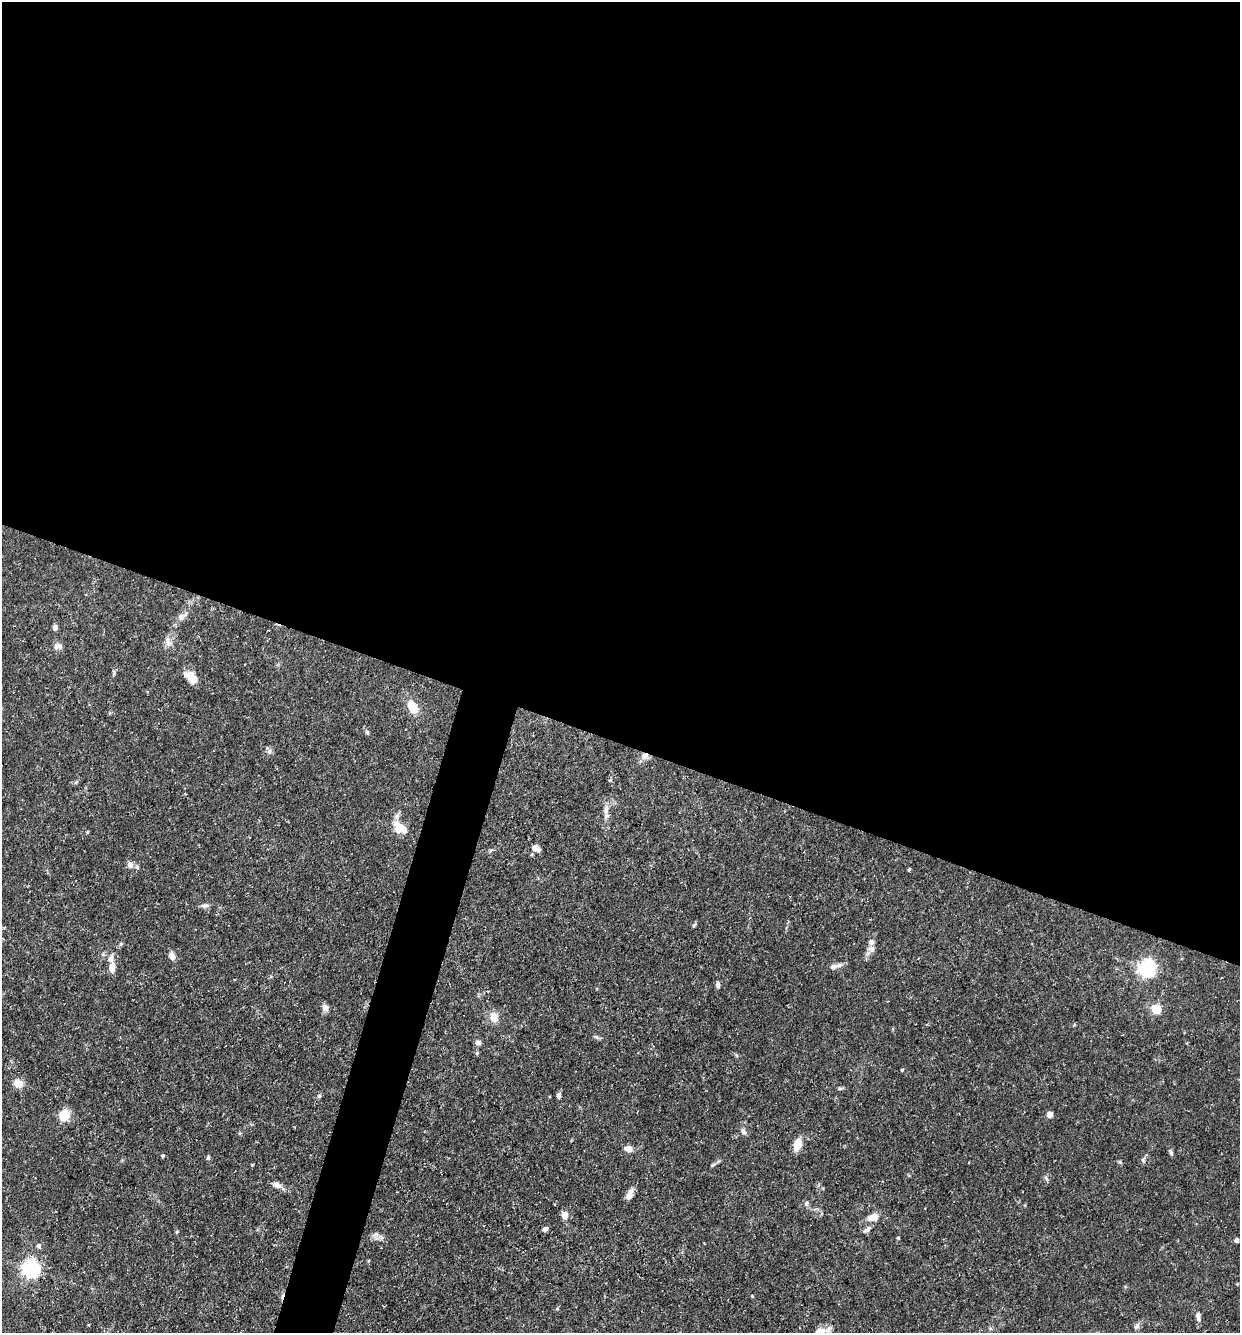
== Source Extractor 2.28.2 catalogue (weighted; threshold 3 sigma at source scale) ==
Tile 3 of 4 x 4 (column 3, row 1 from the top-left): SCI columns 2736-3973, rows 3995-5325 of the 5340 x 5325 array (HDU 1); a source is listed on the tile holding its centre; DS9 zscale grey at full resolution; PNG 1242 x 1335 px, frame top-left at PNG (2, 2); no overlay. Shown black and unused: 58% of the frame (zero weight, under 3 of 5 exposures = <1% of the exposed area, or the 3 px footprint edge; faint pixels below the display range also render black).
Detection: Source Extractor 2.28.2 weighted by HDU 2 'WHT'; one run over the whole footprint, this tile lists its part. Background 0.0954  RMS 0.0044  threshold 0.0199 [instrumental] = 3 sigma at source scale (4.5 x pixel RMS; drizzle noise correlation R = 1.50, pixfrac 1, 0.05/0.05 arcsec/px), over >= 5 px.
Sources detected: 70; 1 cosmic-ray / hot-pixel residue — not listed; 3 inside a brighter listed object's ellipse — not listed separately; the other 66 listed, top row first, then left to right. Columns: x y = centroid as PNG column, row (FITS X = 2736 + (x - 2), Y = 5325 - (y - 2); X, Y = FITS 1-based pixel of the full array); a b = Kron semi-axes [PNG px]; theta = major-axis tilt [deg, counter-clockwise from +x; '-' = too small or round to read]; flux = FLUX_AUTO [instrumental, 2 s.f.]
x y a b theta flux
182 616 10 8 19 2.2
55 628 5 4 - 2.3
168 642 14 7 -73 2.5
58 646 12 7 -1 2.2
114 673 6 4 72 0.71
191 677 18 9 -44 5.3
412 707 16 9 -57 7.4
367 732 6 5 - 0.67
269 751 9 6 61 1.4
645 756 10 8 48 2.7
610 780 5 3 - 0.4
76 782 7 4 46 0.73
606 810 15 6 84 2.8
400 828 19 11 -36 8.2
536 848 12 6 -25 2.1
130 865 9 7 46 1.7
909 869 4 3 - 0.55
204 906 12 5 5 1.4
694 925 6 4 45 0.64
121 944 5 4 - 0.65
872 949 8 8 - 2.1
172 956 9 6 -69 2.7
112 967 9 6 87 4.5
833 967 11 7 15 2.1
1147 968 7 6 - 140
718 985 7 5 -89 1.2
325 1007 10 8 -63 1.9
1156 1009 5 5 - 27
494 1017 12 9 -77 4.4
596 1037 7 4 -18 0.82
478 1043 6 6 - 1.6
902 1070 4 3 - 0.49
18 1083 11 10 - 3.9
840 1088 8 4 9 0.74
319 1096 6 4 46 0.68
559 1096 6 5 - 1.2
64 1115 5 5 - 33
1050 1115 5 4 - 4.4
743 1131 10 5 -61 1.3
797 1144 13 7 71 6.9
629 1149 9 7 -22 3
1171 1152 8 5 -64 1.1
162 1156 4 4 - 0.66
208 1158 7 5 74 0.75
1143 1160 6 4 -61 0.75
1120 1162 6 4 -18 0.58
252 1165 3 3 - 0.46
713 1165 9 3 45 0.79
1046 1178 7 4 -47 0.82
277 1185 12 7 -27 2.3
629 1195 16 6 69 2.6
806 1203 7 5 81 0.86
565 1215 9 7 -82 2.9
873 1217 13 8 21 4.2
545 1229 6 5 - 1.4
867 1230 11 6 31 1.4
375 1235 12 4 40 1.2
381 1237 7 4 18 1.1
898 1238 3 3 - 0.57
1236 1240 4 4 - 1.7
39 1246 6 6 - 1
368 1261 5 3 - 0.42
31 1269 7 6 - 170
1198 1316 11 6 -88 2
1137 1326 9 5 30 1.2
829 1329 13 6 48 2.1
Overlapping masked pixels (flux is a lower limit): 1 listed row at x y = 645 756